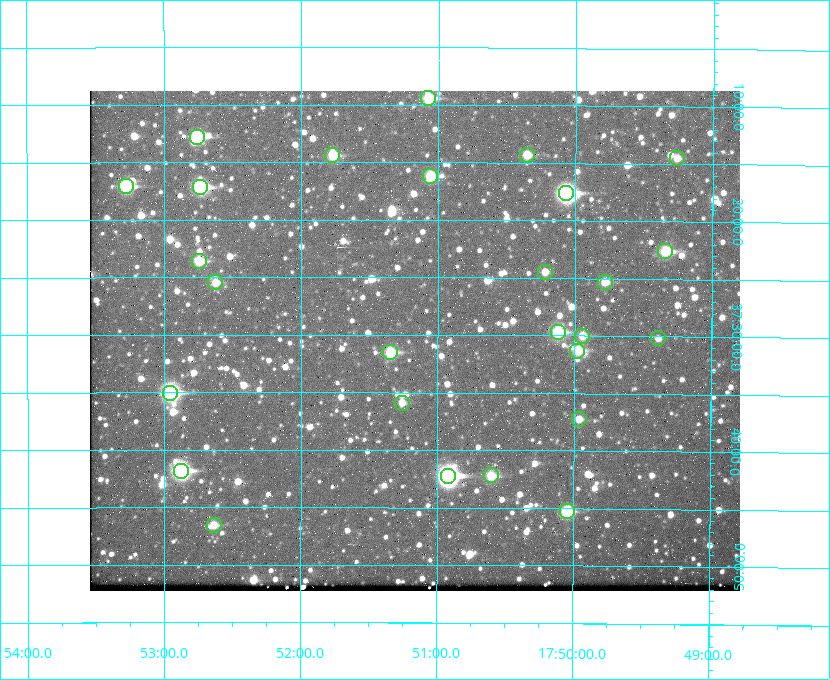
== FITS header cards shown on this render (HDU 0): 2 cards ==
NAXIS1  =                  650 / Width of table row in bytes
NAXIS2  =                  500 / Number of rows in table

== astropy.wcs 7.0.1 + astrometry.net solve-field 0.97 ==
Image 650 x 500 px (HDU 0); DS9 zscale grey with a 90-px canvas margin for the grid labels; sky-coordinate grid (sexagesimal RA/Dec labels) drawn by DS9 from the SOLVED WCS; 27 Tycho-2 reference stars matched to detected sources circled (green)
Header WCS: none
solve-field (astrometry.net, Tycho-2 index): SOLVED blind (the file carries no WCS)
Solved WCS: RA---TAN-SIP/DEC--TAN-SIP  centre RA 17:51:10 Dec +37:30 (267.79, +37.51 deg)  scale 5.22 arcsec/px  FOV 56.5' x 43.5'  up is +180 deg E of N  parity flipped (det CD > 0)
(file carries no celestial WCS; the grid is the blind solution)
Tycho-2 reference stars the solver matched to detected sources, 27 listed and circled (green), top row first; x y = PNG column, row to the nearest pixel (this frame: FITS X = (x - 90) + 1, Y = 500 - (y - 91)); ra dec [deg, ICRS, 3 dp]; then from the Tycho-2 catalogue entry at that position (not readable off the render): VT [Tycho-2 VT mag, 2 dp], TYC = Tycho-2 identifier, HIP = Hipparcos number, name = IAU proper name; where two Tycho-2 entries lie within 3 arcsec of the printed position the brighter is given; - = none
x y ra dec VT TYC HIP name
428 98 267.768 +37.157 9.98 2620-745-1 - -
197 137 268.189 +37.213 9.71 2620-542-1 - -
332 155 267.943 +37.240 10.39 2620-505-1 - -
527 155 267.589 +37.238 11.09 2619-212-1 - -
677 158 267.316 +37.242 12.03 2619-611-1 - -
430 176 267.764 +37.270 10.17 2620-784-1 - -
126 186 268.319 +37.285 9.88 2620-536-1 - -
200 187 268.183 +37.286 8.98 2620-786-1 87506 -
566 193 267.517 +37.293 8.96 2619-379-1 - -
665 251 267.335 +37.377 10.60 2619-634-1 - -
199 261 268.186 +37.393 10.44 2620-175-1 - -
545 272 267.555 +37.408 11.50 2619-358-1 - -
215 282 268.156 +37.424 11.25 2620-712-1 - -
605 282 267.445 +37.422 11.17 2619-451-1 - -
558 332 267.531 +37.495 10.07 2619-274-1 - -
582 336 267.485 +37.500 11.33 2619-40-1 - -
658 338 267.347 +37.503 12.15 3088-638-1 - -
577 351 267.494 +37.522 10.35 3088-270-1 - -
390 352 267.836 +37.525 9.96 3089-889-1 - -
170 393 268.239 +37.584 8.64 3089-755-1 - -
402 403 267.815 +37.598 11.54 3089-1081-1 - -
579 419 267.491 +37.621 11.40 3088-1284-1 - -
181 471 268.219 +37.697 8.93 3089-671-1 - -
491 475 267.652 +37.703 11.04 3089-693-1 - -
448 476 267.730 +37.705 8.13 3089-1203-1 87349 -
567 511 267.512 +37.755 10.10 3089-2332-1 - -
214 525 268.159 +37.775 11.22 3089-2245-1 - -